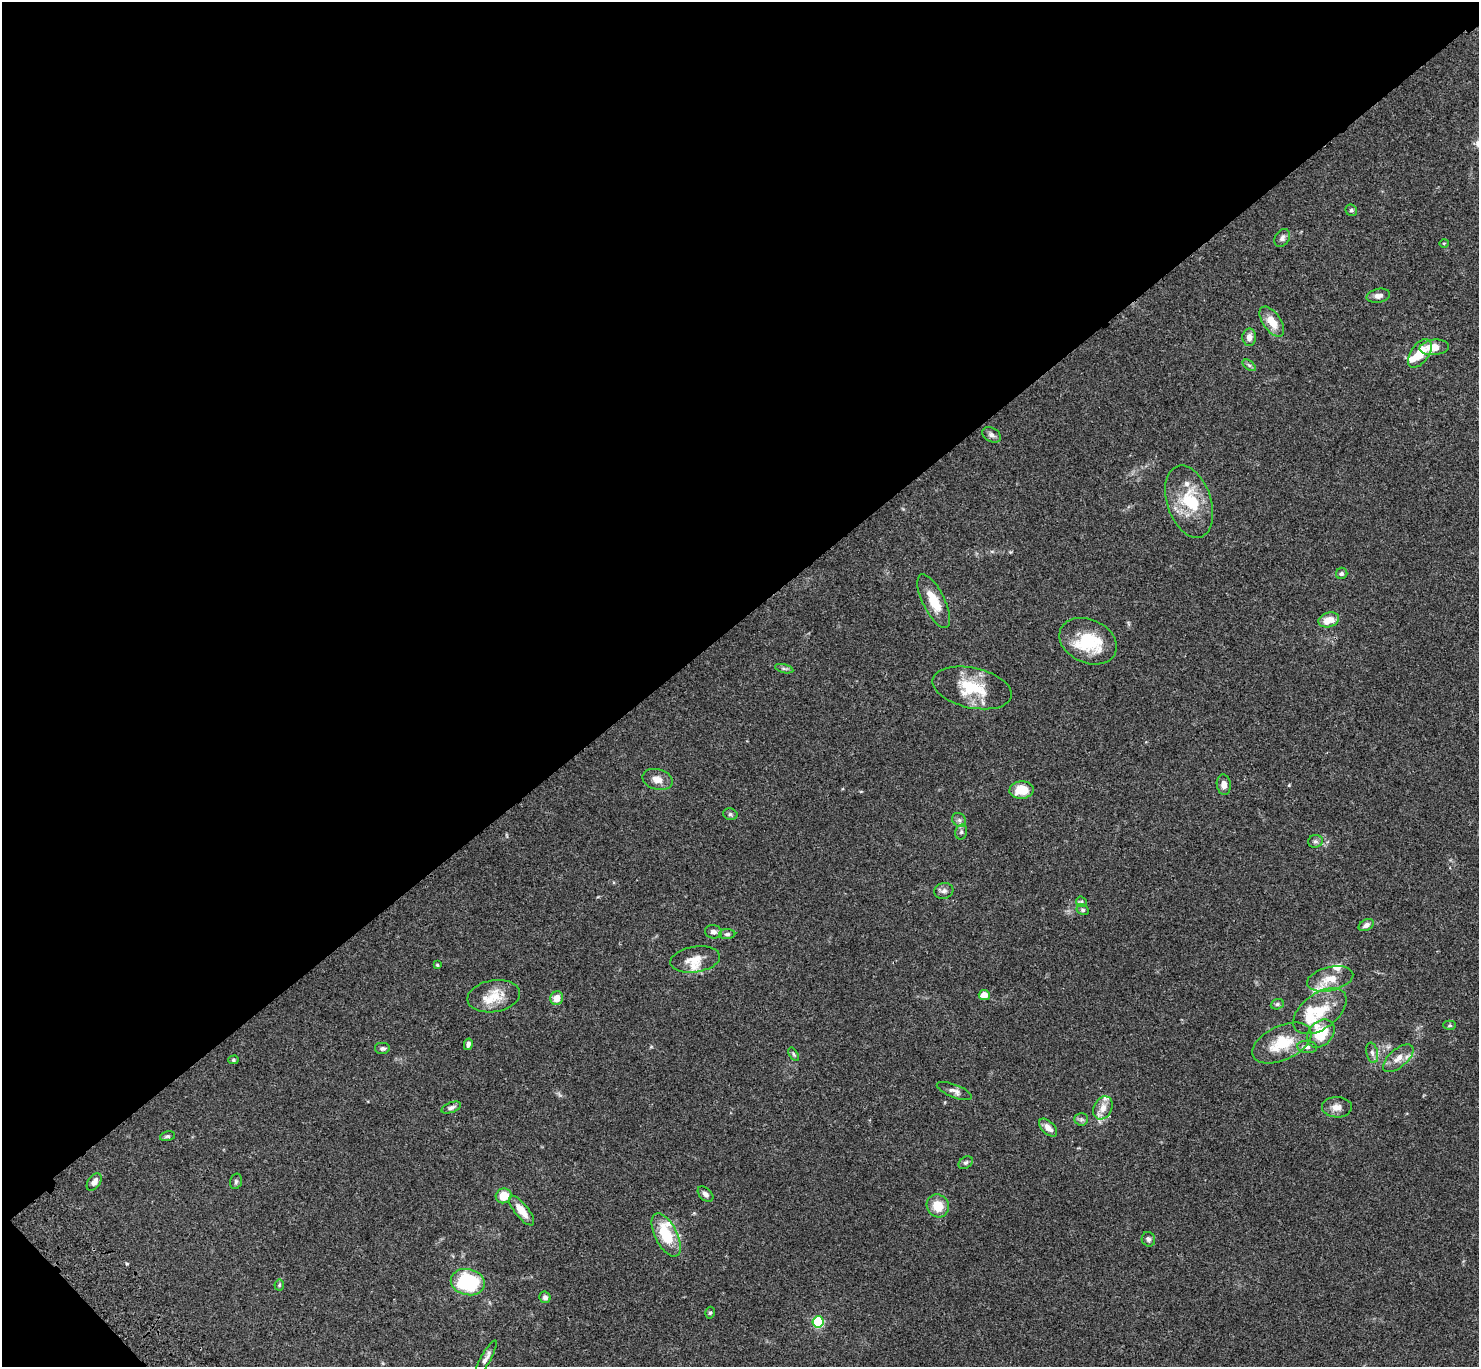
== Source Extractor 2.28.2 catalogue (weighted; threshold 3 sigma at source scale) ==
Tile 5 of 4 x 4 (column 1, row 2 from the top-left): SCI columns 103-1579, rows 3115-4479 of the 6108 x 6088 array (HDU 1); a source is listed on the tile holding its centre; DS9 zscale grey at full resolution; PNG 1481 x 1369 px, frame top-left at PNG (2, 2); each listed source drawn as its Kron ellipse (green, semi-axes under 4 px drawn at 4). Shown black and unused: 46% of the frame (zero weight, under 3 of 4 exposures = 6% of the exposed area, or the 3 px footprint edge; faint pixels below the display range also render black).
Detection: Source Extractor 2.28.2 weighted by HDU 2 'WHT'; one run over the whole footprint, this tile lists its part. Background 0.0604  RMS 0.0053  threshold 0.0237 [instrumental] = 3 sigma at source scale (4.5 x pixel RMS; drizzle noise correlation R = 1.50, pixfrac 1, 0.05/0.05 arcsec/px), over >= 5 px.
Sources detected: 83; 13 inside a brighter listed object's ellipse — not listed separately; the other 70 listed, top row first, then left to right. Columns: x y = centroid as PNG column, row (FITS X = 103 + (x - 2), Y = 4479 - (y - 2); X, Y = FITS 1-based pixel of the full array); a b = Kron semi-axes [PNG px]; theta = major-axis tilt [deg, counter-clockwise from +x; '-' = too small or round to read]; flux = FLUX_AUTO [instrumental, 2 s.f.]
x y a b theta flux
1351 210 6 5 - 1
1282 238 10 7 59 1.9
1444 243 5 3 - 0.43
1378 296 12 7 11 2.4
1272 322 17 9 -55 8.1
1249 337 8 7 - 2.9
1434 347 15 7 5 6.9
1420 353 16 9 55 9.6
1249 365 7 4 -36 0.9
991 435 10 7 -29 1.9
1189 502 37 22 -72 22
1342 573 6 5 - 1.4
934 601 29 11 -64 12
1329 620 10 7 17 6.6
1088 641 30 21 -24 23
784 669 9 4 -13 1
972 688 40 20 -13 21
657 779 15 10 -15 4.5
1224 785 10 7 -83 3.3
1022 790 12 8 5 11
730 814 7 5 -14 1.1
959 820 8 6 -45 1.5
961 832 8 6 77 1.2
1315 841 7 6 - 1.3
944 891 9 8 - 1.9
1081 902 6 5 - 0.74
1083 910 6 5 - 0.93
1366 925 8 5 29 2.4
713 932 8 6 -9 1.9
727 934 8 5 1 1.1
695 959 25 12 9 7.2
437 965 4 3 - 0.59
1330 979 24 12 13 9.1
984 995 5 5 - 5.8
494 996 26 16 10 11
557 998 7 6 - 5.3
1277 1004 6 5 - 0.95
1320 1011 30 17 37 16
1450 1025 6 4 1 0.83
1321 1033 16 12 46 15
1282 1043 31 17 25 18
468 1044 6 4 78 1.8
1307 1047 10 6 -6 1.6
382 1048 8 5 0 1.4
1372 1053 10 5 -78 1.8
794 1054 7 4 -57 0.83
1398 1058 18 9 41 4.8
233 1060 5 4 - 0.71
954 1091 18 6 -22 2.6
1337 1107 15 10 -1 4.2
451 1108 10 5 20 1.4
1103 1108 12 9 63 4.8
1081 1119 7 6 - 1.3
1048 1128 11 6 -44 3.6
167 1136 8 5 14 0.94
966 1163 8 5 35 1.1
236 1181 8 5 75 1
94 1182 10 6 55 3.1
706 1194 9 6 -44 1.8
504 1196 8 7 - 9.8
938 1206 12 11 - 8.5
521 1210 18 7 -51 7
666 1235 23 11 -63 18
1148 1239 7 6 - 1.3
468 1282 17 13 -11 38
279 1285 5 5 - 0.71
545 1297 6 5 - 1.8
710 1313 6 4 74 0.83
818 1322 5 5 - 53
486 1358 20 5 61 2.6